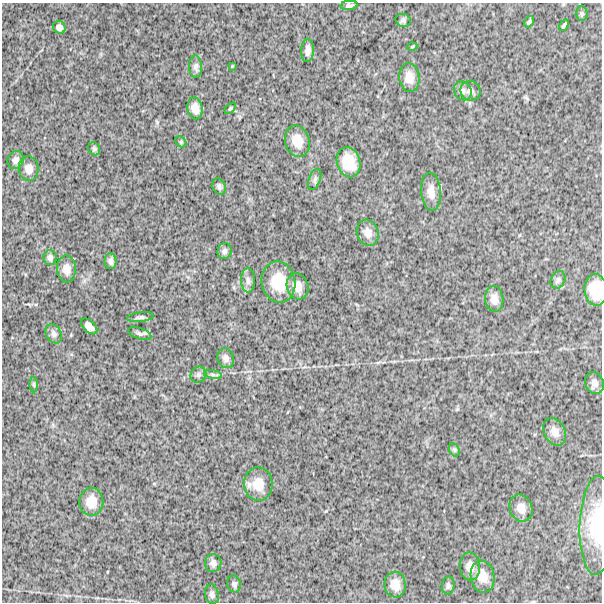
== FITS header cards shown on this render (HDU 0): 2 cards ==
NAXIS1  =                  600
NAXIS2  =                  600

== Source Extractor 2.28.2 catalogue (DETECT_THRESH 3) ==
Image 600 x 600 px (HDU 0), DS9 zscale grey, 1 PNG px = 1 image px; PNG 604 x 604 px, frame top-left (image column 1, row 600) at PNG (2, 3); each listed source drawn as its Kron ellipse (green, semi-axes under 4 px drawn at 4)
Background 1290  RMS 250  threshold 743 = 3 sigma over >= 5 px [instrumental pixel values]
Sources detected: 57; all 57 listed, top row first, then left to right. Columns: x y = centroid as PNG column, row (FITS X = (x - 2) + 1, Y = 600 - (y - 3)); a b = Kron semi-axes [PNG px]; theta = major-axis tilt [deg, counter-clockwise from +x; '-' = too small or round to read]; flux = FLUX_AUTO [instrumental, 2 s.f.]
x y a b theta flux
349 5 9 4 5 43000
582 13 7 5 -89 30000
403 20 8 6 -19 37000
529 22 6 3 53 32000
564 25 6 3 55 33000
59 27 7 6 - 68000
412 47 5 3 - 16000
307 50 11 6 87 78000
232 66 3 3 - 11000
196 67 11 6 -87 61000
409 78 14 10 -84 180000
463 91 10 8 -56 75000
471 91 10 9 - 80000
195 108 11 7 -80 140000
230 108 7 4 44 26000
297 141 16 12 -74 250000
181 142 6 4 -47 25000
94 149 7 6 - 33000
16 160 9 8 - 71000
348 162 15 11 -73 370000
29 169 12 10 -83 130000
315 180 11 5 68 48000
219 186 8 6 -70 48000
431 192 19 10 -85 170000
368 233 13 11 -72 130000
224 251 8 7 - 52000
50 258 7 6 - 52000
110 261 8 6 -89 59000
66 269 13 9 -89 140000
248 280 12 7 -87 73000
558 280 9 7 63 52000
278 282 21 16 -78 480000
298 286 13 10 -72 150000
596 290 16 11 -86 410000
494 299 13 9 -83 130000
140 317 13 5 7 47000
89 326 10 5 -44 93000
54 334 10 7 -60 58000
140 334 12 5 -19 41000
226 358 10 8 -71 74000
213 374 9 4 -9 40000
198 375 8 7 - 53000
594 383 11 9 -68 91000
34 385 8 4 -90 23000
555 432 15 10 -62 140000
454 450 7 5 -59 30000
258 484 17 14 -87 270000
91 502 14 12 88 220000
521 508 14 11 -68 160000
597 525 49 17 88 750000
213 563 9 8 - 74000
470 566 14 10 -85 140000
483 577 16 12 -81 220000
234 584 8 7 - 43000
395 585 13 10 -81 200000
448 586 9 6 82 41000
212 594 10 7 -79 60000
At the frame edge (FLAGS 8, measured only in part): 2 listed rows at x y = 596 290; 597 525